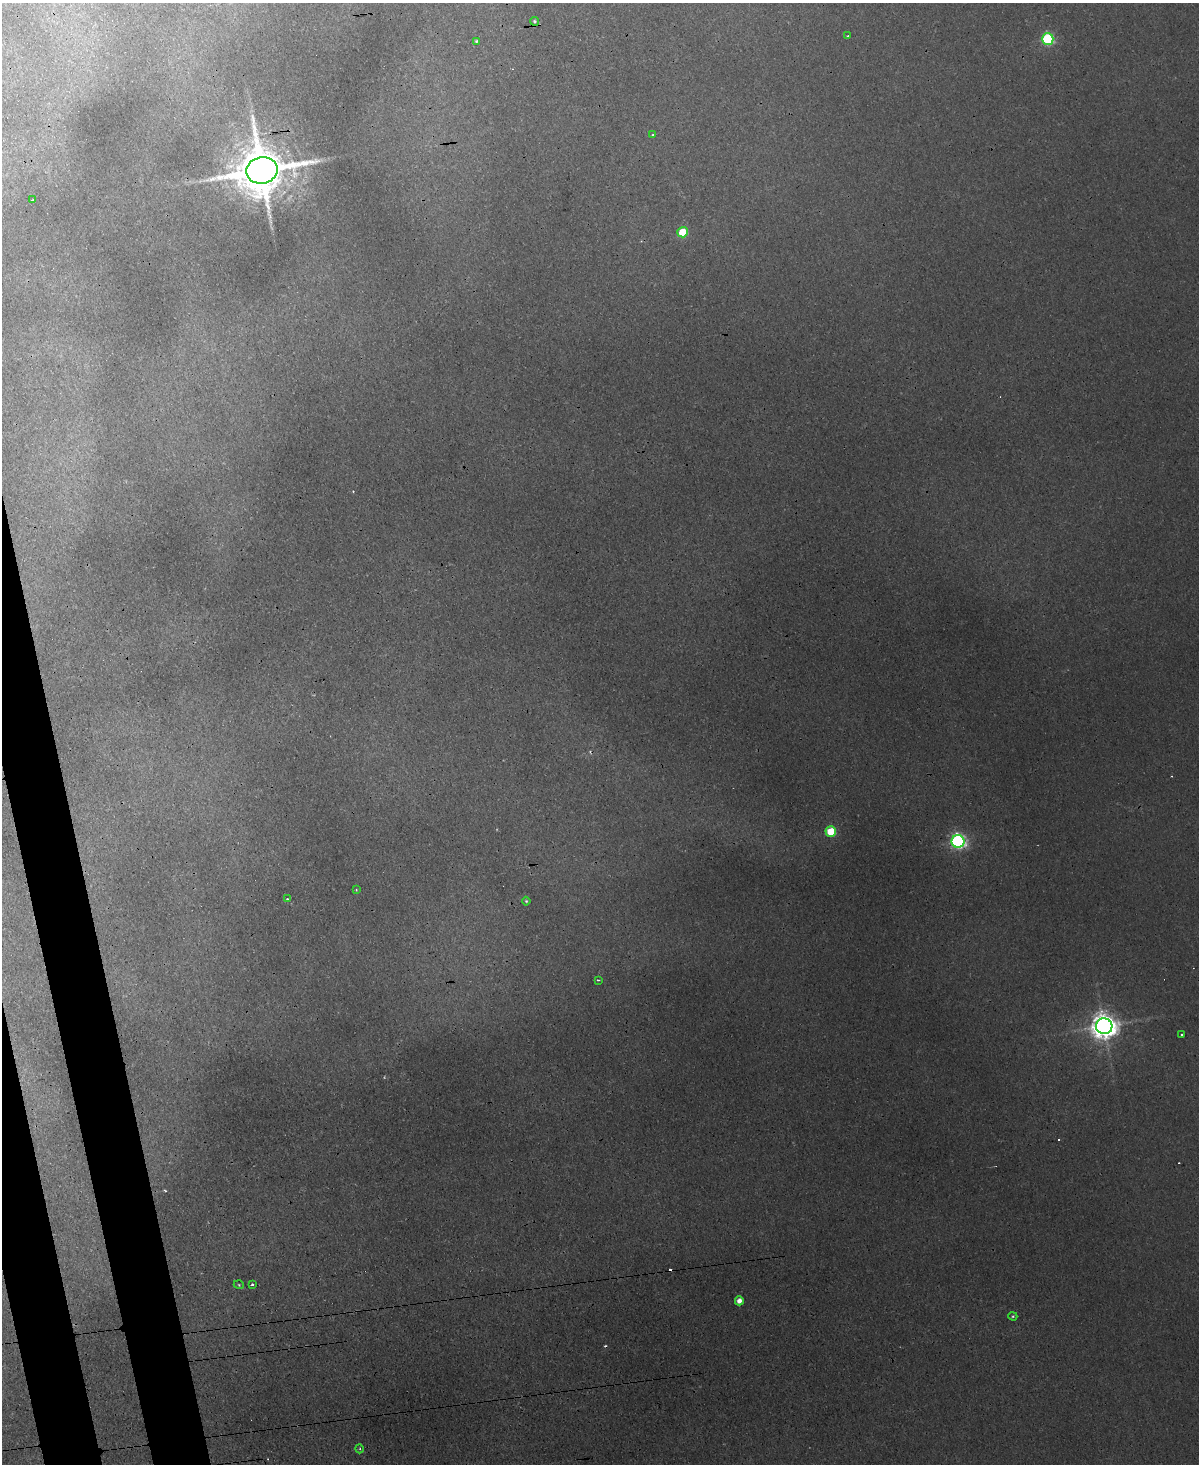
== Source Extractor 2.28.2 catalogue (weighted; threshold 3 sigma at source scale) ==
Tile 7 of 4 x 3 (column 3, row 2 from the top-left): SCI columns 2513-3709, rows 1828-3289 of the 5024 x 5000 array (HDU 1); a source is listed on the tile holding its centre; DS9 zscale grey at full resolution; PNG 1201 x 1466 px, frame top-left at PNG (2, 3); each listed source drawn as its Kron ellipse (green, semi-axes under 4 px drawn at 4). Shown black and unused: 4% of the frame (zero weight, under 3 of 4 exposures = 12% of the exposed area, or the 3 px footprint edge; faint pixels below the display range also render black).
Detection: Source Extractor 2.28.2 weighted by HDU 2 'WHT'; one run over the whole footprint, this tile lists its part. Background 0.0221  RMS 0.003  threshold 0.0134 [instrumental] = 3 sigma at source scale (4.5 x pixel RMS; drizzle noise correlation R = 1.50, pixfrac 1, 0.05/0.05 arcsec/px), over >= 5 px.
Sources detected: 27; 6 cosmic-ray / hot-pixel residue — neither listed nor drawn; the other 21 listed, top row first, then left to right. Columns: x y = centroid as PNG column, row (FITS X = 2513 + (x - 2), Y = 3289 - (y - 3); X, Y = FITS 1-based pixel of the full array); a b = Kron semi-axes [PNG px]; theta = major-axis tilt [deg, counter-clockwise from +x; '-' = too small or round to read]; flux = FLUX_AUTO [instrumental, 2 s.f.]
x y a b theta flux
534 21 4 4 - 0.51
848 36 3 2 - 0.22
1048 39 5 5 - 37
476 41 3 3 - 0.43
653 135 3 2 - 0.38
262 170 16 13 10 2100
32 200 3 2 - 0.49
683 232 5 5 - 14
831 831 5 5 - 14
958 841 6 6 - 83
356 890 3 2 - 0.27
287 899 4 3 - 0.35
526 901 4 4 - 0.41
598 980 3 3 - 0.43
1104 1026 8 8 - 400
1182 1035 3 2 - 0.45
252 1284 3 3 - 0.42
239 1285 5 3 - 0.3
739 1301 4 4 - 1.9
1013 1316 5 4 - 0.35
360 1449 4 3 - 0.31
Overlapping masked pixels (flux is a lower limit): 1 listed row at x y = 262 170